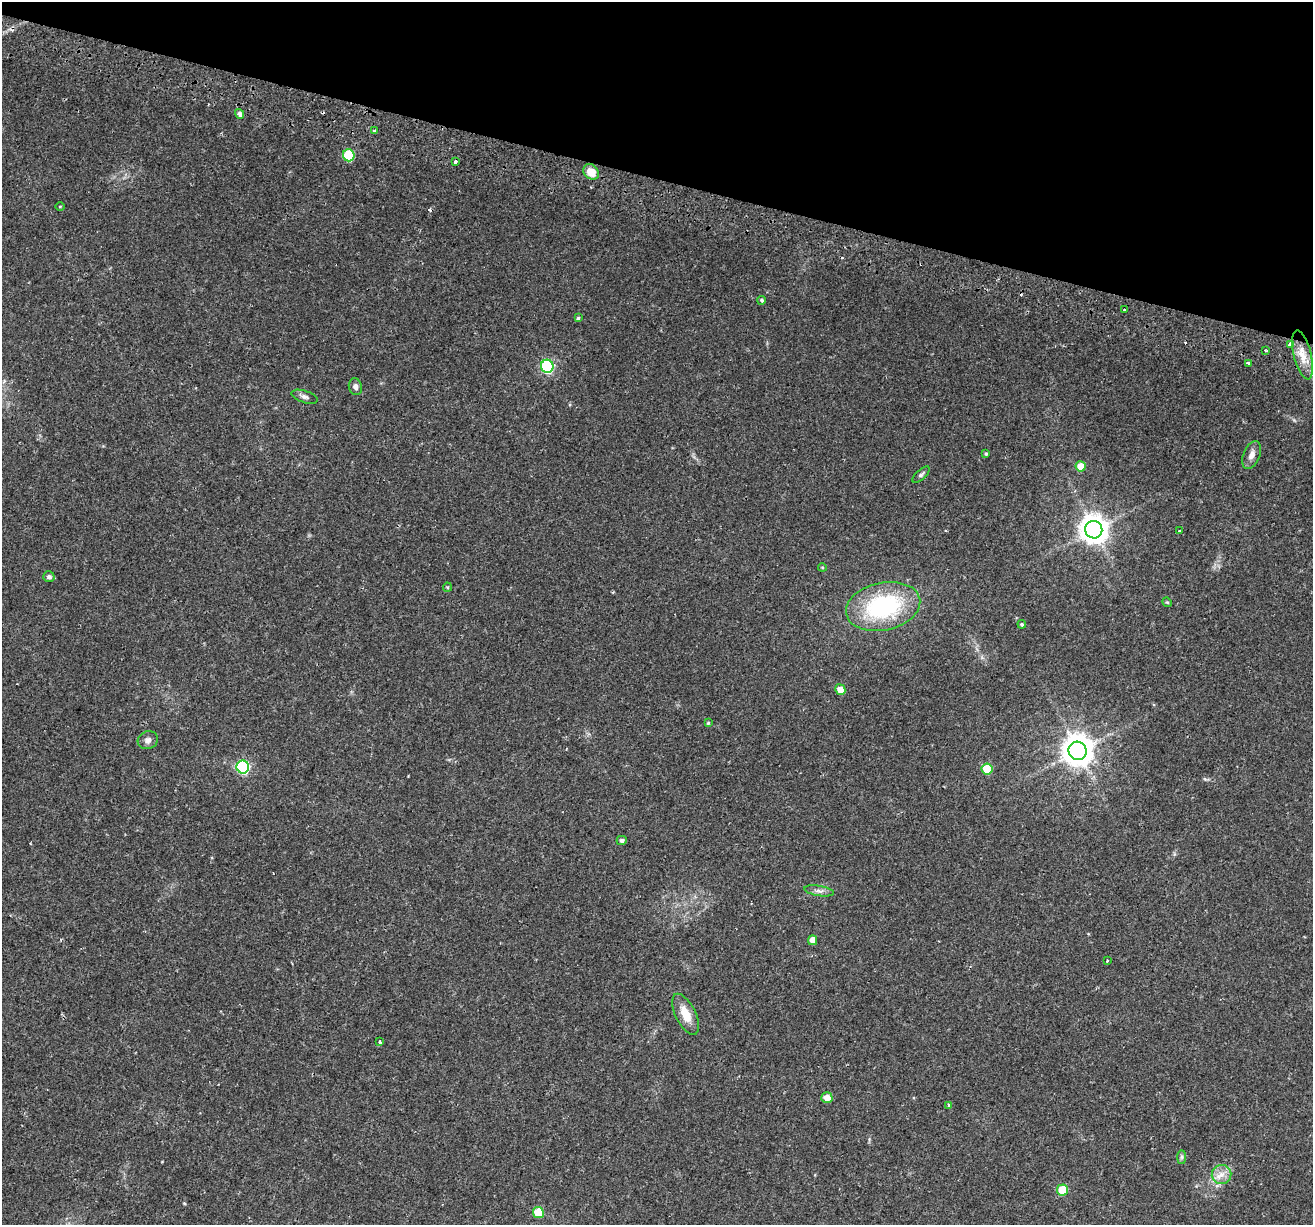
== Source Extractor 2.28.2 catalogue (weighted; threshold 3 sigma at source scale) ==
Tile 2 of 4 x 4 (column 2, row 1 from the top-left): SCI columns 1388-2698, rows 4025-5247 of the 5386 x 5541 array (HDU 1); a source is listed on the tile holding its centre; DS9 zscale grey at full resolution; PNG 1315 x 1227 px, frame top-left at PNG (2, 2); each listed source drawn as its Kron ellipse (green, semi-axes under 4 px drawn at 4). Shown black and unused: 15% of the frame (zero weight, under 2 of 3 exposures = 5% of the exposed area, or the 3 px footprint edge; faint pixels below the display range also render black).
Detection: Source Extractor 2.28.2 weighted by HDU 2 'WHT'; one run over the whole footprint, this tile lists its part. Background 0.0387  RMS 0.0035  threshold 0.0159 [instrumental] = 3 sigma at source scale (4.5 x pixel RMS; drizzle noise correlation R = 1.50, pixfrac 1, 0.0396/0.0396 arcsec/px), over >= 5 px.
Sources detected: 52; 6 cosmic-ray / hot-pixel residue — neither listed nor drawn; the other 46 listed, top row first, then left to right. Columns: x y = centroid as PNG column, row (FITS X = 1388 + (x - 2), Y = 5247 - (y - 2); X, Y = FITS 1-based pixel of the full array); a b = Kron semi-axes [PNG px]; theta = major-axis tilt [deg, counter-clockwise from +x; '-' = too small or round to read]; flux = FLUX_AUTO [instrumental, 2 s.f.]
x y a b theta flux
240 114 5 4 - 1.2
374 131 3 3 - 0.77
349 155 6 5 - 24
455 162 3 3 - 1.8
591 172 9 7 -42 4.7
60 206 5 3 - 0.29
762 300 4 4 - 0.59
1124 310 3 2 - 0.29
578 318 4 4 - 0.47
1290 344 4 3 - 3.1
1265 350 3 2 - 0.34
1302 355 25 9 -77 5.5
1249 364 4 3 - 6.1
547 366 6 6 - 49
355 387 8 6 -75 1.5
305 397 13 6 -18 1.2
986 454 4 3 - 0.45
1252 455 14 8 67 2.1
1081 466 5 5 - 5.5
921 475 11 5 42 0.92
1094 530 9 8 - 450
1179 531 3 2 - 0.27
822 567 4 3 - 0.33
49 577 6 5 - 1
447 587 4 4 - 0.36
1167 602 5 4 - 0.36
883 607 37 24 12 40
1022 624 4 4 - 0.59
840 690 5 5 - 3.6
708 723 4 4 - 0.35
148 740 10 9 - 1.5
1077 751 9 9 - 570
243 767 6 6 - 56
987 769 5 5 - 13
622 840 5 4 - 1
819 891 15 5 -10 1.5
813 940 5 4 - 3.2
1107 961 3 2 - 0.47
686 1014 22 10 -64 5.8
380 1042 3 3 - 0.94
827 1098 5 5 - 3.2
949 1105 3 3 - 1
1182 1157 7 4 90 0.66
1222 1174 10 9 - 2.9
1063 1190 5 5 - 13
538 1212 5 5 - 11
Overlapping masked pixels (flux is a lower limit): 1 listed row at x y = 1290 344